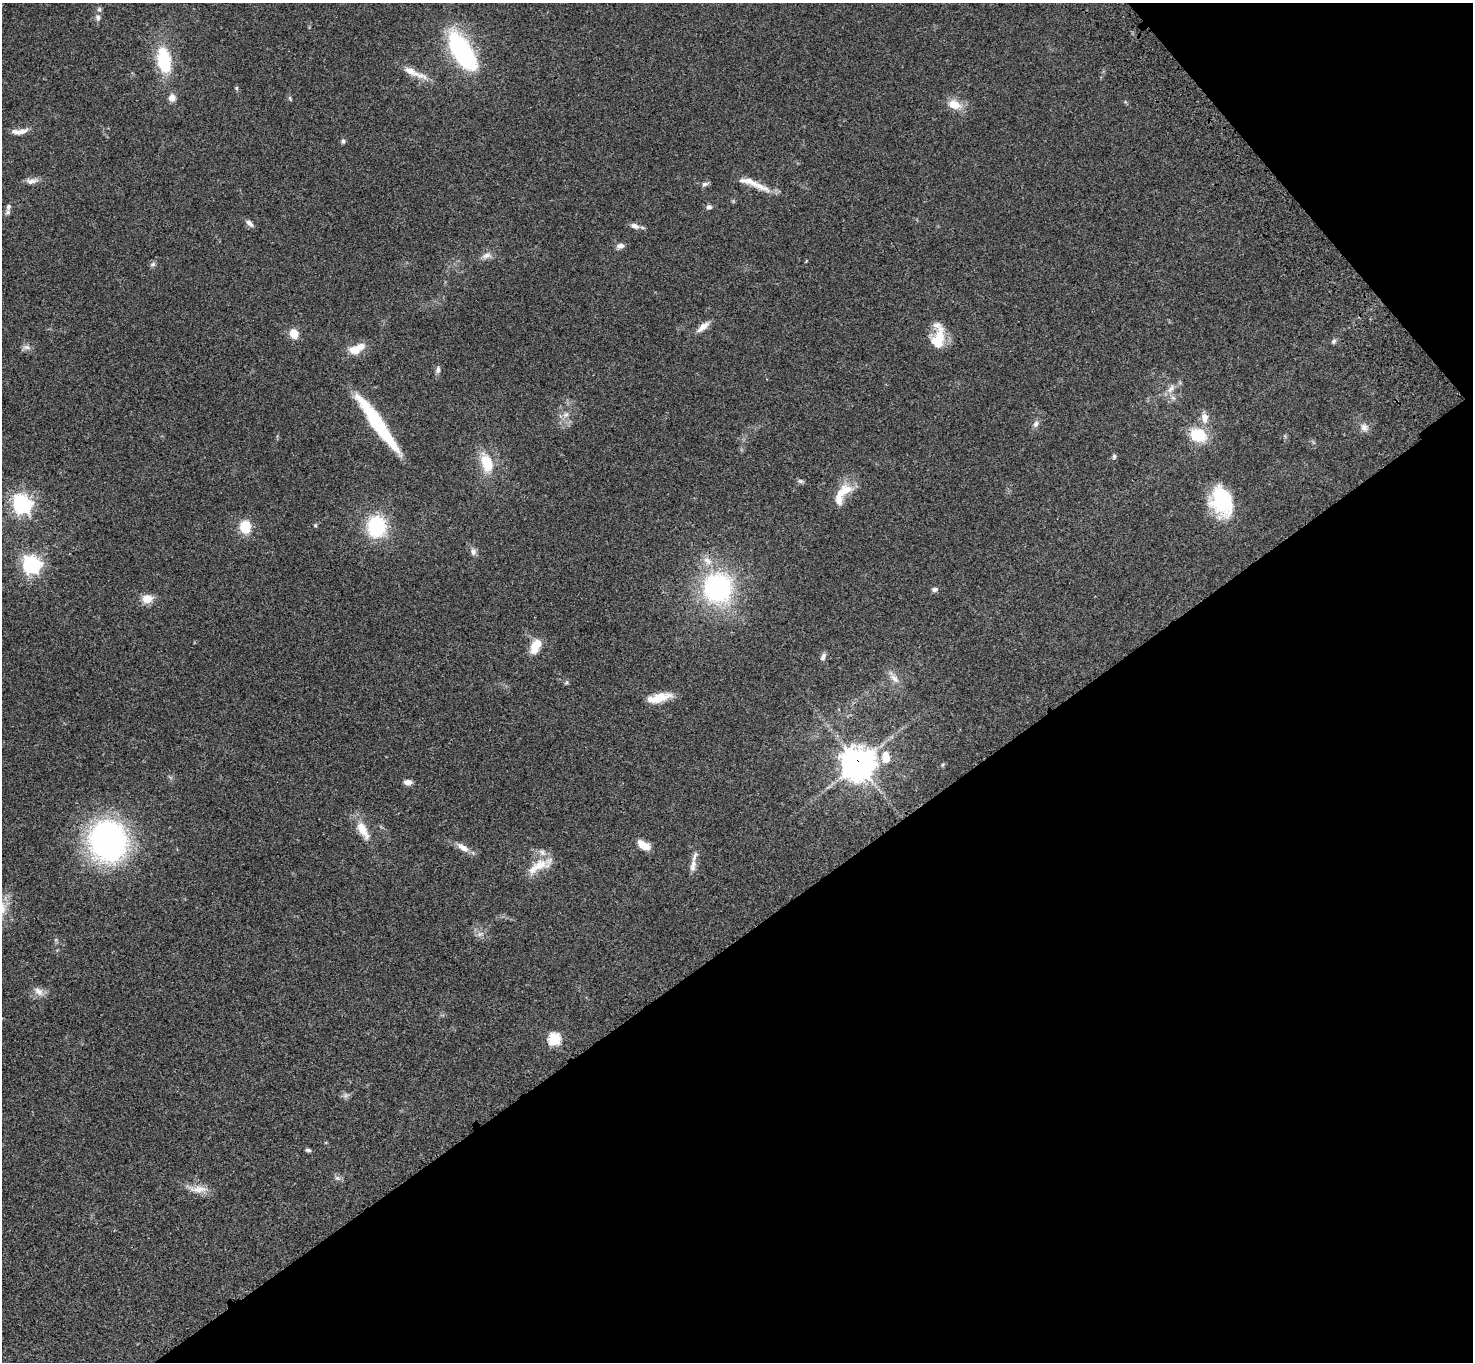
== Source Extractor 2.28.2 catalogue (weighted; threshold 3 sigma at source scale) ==
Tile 12 of 4 x 4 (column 4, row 3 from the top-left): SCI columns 4520-5990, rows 1743-3102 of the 6094 x 6064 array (HDU 1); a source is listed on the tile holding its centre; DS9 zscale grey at full resolution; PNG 1475 x 1364 px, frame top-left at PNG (2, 3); no overlay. Shown black and unused: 35% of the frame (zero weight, under 3 of 4 exposures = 6% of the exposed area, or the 3 px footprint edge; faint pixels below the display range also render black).
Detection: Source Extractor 2.28.2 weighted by HDU 2 'WHT'; one run over the whole footprint, this tile lists its part. Background 0.0463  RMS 0.0052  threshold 0.0236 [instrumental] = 3 sigma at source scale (4.5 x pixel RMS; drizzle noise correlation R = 1.50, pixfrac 1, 0.05/0.05 arcsec/px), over >= 5 px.
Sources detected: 77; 8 inside a brighter listed object's ellipse — not listed separately; the other 69 listed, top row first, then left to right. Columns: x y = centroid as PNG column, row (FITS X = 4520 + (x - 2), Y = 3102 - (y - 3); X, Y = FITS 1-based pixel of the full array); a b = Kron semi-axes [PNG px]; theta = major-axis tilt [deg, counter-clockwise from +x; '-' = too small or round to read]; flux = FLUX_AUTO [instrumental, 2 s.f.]
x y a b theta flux
98 17 9 6 -78 1.7
462 51 39 16 -58 76
164 61 27 14 -81 27
411 71 36 8 -26 7.3
236 88 6 5 - 0.69
172 98 9 8 - 3.3
290 99 8 4 -64 0.74
954 104 18 11 -17 7.5
20 131 23 7 6 4
343 141 7 5 81 0.99
32 181 17 7 9 2.9
705 184 10 6 21 1.4
761 187 36 8 -24 7.4
709 207 7 6 - 1.4
8 212 9 6 70 1.4
250 223 11 6 -47 2.2
635 226 13 7 -19 2.6
620 246 10 7 8 2.2
486 255 14 8 22 3
153 264 8 6 17 1.2
703 327 19 7 38 4.2
294 334 12 11 - 5.5
940 336 38 12 -81 12
1334 341 7 6 - 1.1
26 347 12 6 -13 2
357 348 23 10 26 7.8
438 370 9 6 83 1.6
1171 389 15 7 46 3.4
566 415 9 6 47 2.2
1205 418 14 10 -88 4.5
377 423 59 10 -54 46
1036 424 10 7 67 2
1364 427 11 10 - 3
1198 435 15 11 -24 19
1114 456 7 5 89 1
487 463 22 13 -72 15
800 481 8 6 -15 1.1
845 490 20 14 33 9
1222 501 34 24 -72 31
22 504 8 7 - 200
315 525 5 4 - 0.63
376 526 19 17 90 37
245 527 13 11 -85 12
473 551 10 8 -81 2.1
31 565 8 7 - 170
718 588 33 31 82 74
935 589 8 5 8 1.4
147 599 10 8 7 7.7
535 646 19 11 66 7.7
823 657 10 6 63 1.8
894 678 18 8 -41 3.6
566 682 7 4 69 0.75
659 698 29 9 13 9.3
886 757 15 10 -85 8.2
858 764 11 11 - 770
408 782 9 6 3 2.6
363 830 26 10 -60 9
108 840 33 28 -74 170
644 845 14 8 -30 6.8
463 847 18 8 -33 4.5
693 864 16 9 81 4
539 866 37 12 27 10
480 934 7 6 - 1.7
39 991 16 9 -40 3.5
554 1039 7 7 - 33
345 1096 9 6 71 1.5
308 1150 7 4 -9 1
337 1178 8 6 -3 1.5
198 1189 30 9 -2 6
Overlapping masked pixels (flux is a lower limit): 1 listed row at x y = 858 764